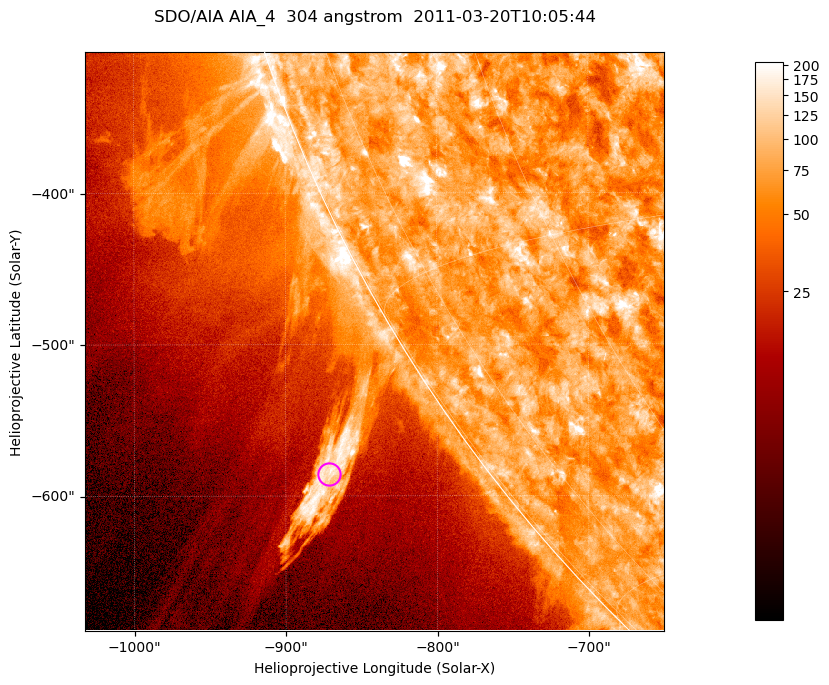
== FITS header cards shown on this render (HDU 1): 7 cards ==
TELESCOP= 'SDO/AIA '           / For AIA: SDO/AIA
INSTRUME= 'AIA_4   '           / For AIA: AIA_ATA1, AIA_ATA2, AIA_ATA3 or AIA_AT
WAVELNTH=                  304 / [angstrom] Wavelength
WAVEUNIT= 'angstrom'           / Wavelength unit: angstrom
DATE-OBS= '2011-03-20T10:05:44.123' / [ISO] Date when observation started; ISO 8
CTYPE1  = 'HPLN-TAN'           / CTYPE1; Typically HPLN
CTYPE2  = 'HPLT-TAN'           / CTYPE2; Typically HPLT

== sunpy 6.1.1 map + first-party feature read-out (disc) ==
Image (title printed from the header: SDO/AIA AIA_4  304 angstrom  2011-03-20T10:05:44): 637 x 637 px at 0.6 arcsec/px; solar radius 964 arcsec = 1606 px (partial field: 2.2% of the solar disc is inside the frame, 43% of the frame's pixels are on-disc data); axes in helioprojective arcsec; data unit not stated in the header (colour bar unlabelled)
Orientation: roll -0.132 deg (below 1 deg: not rotated)
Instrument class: DISC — disc imager (sunpy class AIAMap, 304 A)
Bright regions (active regions / flare kernels): reference = the on-disc median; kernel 5 px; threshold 5 sigma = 115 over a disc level ~73.9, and >= 1.15x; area >= 405 px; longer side >= 8 px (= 4.8 arcsec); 0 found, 0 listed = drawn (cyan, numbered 1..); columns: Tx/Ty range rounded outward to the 2 arcsec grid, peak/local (2 s.f.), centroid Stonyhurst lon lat
Off-limb structures (1.02-1.3 R_sun): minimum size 202 px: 8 found; the strongest spans PA ~120..125 deg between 1.03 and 1.16 R_sun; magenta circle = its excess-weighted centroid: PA ~125 deg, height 1.09 R_sun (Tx ~-872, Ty ~-586 arcsec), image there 6.4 x the reference